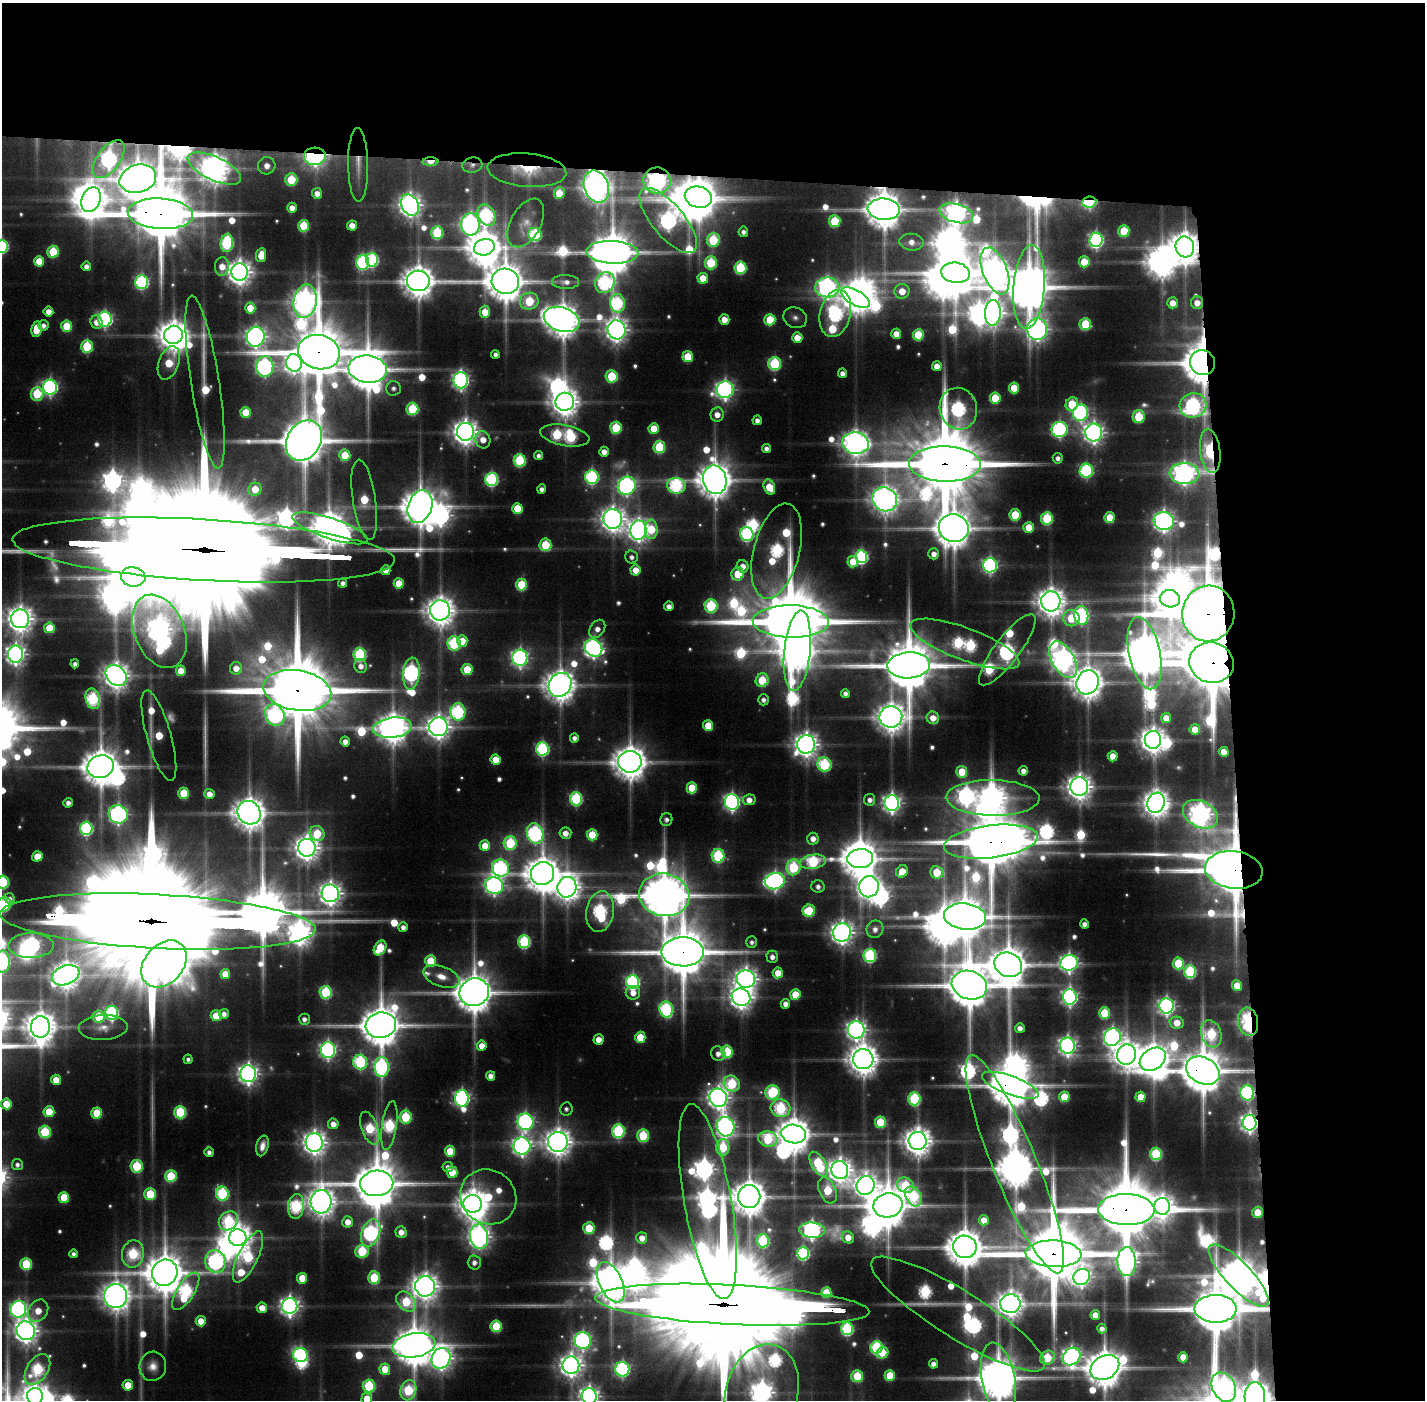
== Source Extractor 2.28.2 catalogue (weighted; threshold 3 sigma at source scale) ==
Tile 3 of 3 x 3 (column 3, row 1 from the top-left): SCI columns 2847-4269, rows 2829-4226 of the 4269 x 4257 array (HDU 1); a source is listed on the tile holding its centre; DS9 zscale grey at full resolution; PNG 1427 x 1402 px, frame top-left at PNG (2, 3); each listed source drawn as its Kron ellipse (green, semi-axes under 4 px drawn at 4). Shown black and unused: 24% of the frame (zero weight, under 5 of 10 exposures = <1% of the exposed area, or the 3 px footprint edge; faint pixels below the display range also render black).
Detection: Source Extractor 2.28.2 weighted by HDU 2 'WHT'; one run over the whole footprint, this tile lists its part. Background 0.0893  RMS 0.0063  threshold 0.0259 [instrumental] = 3 sigma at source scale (4.09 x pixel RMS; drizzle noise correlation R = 1.36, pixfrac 0.8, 0.05/0.05 arcsec/px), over >= 5 px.
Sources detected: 640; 31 too faint to see at this stretch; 34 inside a brighter object's white glare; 1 cosmic-ray / hot-pixel residue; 3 long thin detections or spike segments (spike, bleed or trail) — neither listed nor drawn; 10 inside a brighter listed object's ellipse — not listed separately; of the other 561, all 500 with FLUX_AUTO >= 3.47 (the completeness limit of this list) listed and drawn (61 fainter detections not listed), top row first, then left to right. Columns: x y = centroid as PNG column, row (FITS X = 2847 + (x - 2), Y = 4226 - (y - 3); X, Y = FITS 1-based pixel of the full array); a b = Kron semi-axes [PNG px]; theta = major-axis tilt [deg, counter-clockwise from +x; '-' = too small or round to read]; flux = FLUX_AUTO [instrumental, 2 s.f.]
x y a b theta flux
315 156 11 8 4 560
109 159 22 11 54 330
431 162 8 4 2 16
358 165 37 10 -89 14
472 165 10 7 9 4.1
267 166 9 8 - 9.5
214 169 29 11 -25 1500
527 170 39 16 -5 36
138 179 19 14 17 3000
291 179 6 6 - 52
657 181 13 13 - 550
596 187 16 12 -68 1300
317 193 5 5 - 9.3
559 193 6 5 - 28
698 197 14 10 -15 3100
91 199 12 9 68 1800
1089 202 7 5 9 180
410 205 11 8 -62 880
292 208 5 5 - 11
884 209 16 10 -4 2900
956 213 17 9 -15 690
160 214 33 15 -3 10000
486 215 11 8 -62 170
668 220 40 16 -50 450
835 221 6 6 - 55
526 223 26 15 62 11
470 224 11 9 87 580
304 226 6 5 - 51
352 226 5 5 - 14
1124 231 6 5 - 42
743 232 5 5 - 4.2
437 233 6 6 - 83
535 234 6 6 - 120
713 240 7 6 - 71
1096 240 7 6 - 280
912 242 12 8 -6 7.4
227 243 9 6 83 140
2 246 6 6 - 140
484 247 10 8 16 2200
1185 247 10 9 - 2000
53 252 6 5 - 56
612 252 26 11 -3 4300
261 255 7 5 81 17
372 260 7 6 - 140
39 261 5 5 - 23
363 262 7 6 - 150
1084 262 5 5 - 29
711 263 6 6 - 69
86 266 5 4 - 6.2
222 266 9 7 88 14
740 268 6 6 - 85
995 271 24 12 -69 1500
239 272 8 8 - 1100
955 273 14 10 -8 4200
703 278 5 5 - 23
418 281 11 10 - 2100
505 281 14 13 - 3400
142 282 7 6 - 160
566 282 13 7 -1 6
605 283 11 9 55 180
827 287 12 10 -1 530
1029 287 42 15 86 5200
902 291 7 7 - 17
855 298 16 7 -29 1500
305 301 17 11 79 1200
529 301 9 8 - 62
618 303 9 7 -85 130
1173 303 5 5 - 13
1197 303 6 6 - 13
250 308 5 5 - 21
48 311 5 5 - 9.3
485 312 6 5 - 19
835 313 24 15 76 290
993 313 13 8 88 810
795 318 12 10 -25 5
105 319 7 7 - 260
562 319 18 12 -18 2400
724 319 5 5 - 14
770 320 6 5 - 42
96 322 6 6 - 8.9
1085 324 6 6 - 54
43 325 5 5 - 4.9
67 326 5 5 - 40
36 329 8 5 81 26
1037 329 11 10 - 740
616 330 9 9 - 840
896 334 5 5 - 13
173 335 9 9 - 1800
918 335 5 5 - 44
255 337 10 9 - 610
797 338 5 5 - 17
87 346 6 6 - 67
319 352 21 17 -14 8600
495 354 4 4 - 4.2
688 357 5 5 - 38
169 363 17 10 70 41
294 363 9 8 - 450
1202 363 13 12 - 3600
775 364 6 6 - 110
937 366 5 5 - 11
265 367 10 8 85 310
368 369 19 13 -7 4000
842 373 5 4 - 6
612 376 6 6 - 62
461 380 8 7 - 400
205 382 87 14 -81 60
50 387 7 7 - 290
393 388 7 7 - 4.1
1014 388 5 5 - 31
725 390 8 8 - 480
37 394 7 6 - 64
995 398 6 5 - 39
565 402 9 9 - 1500
1072 404 7 6 - 40
1193 405 13 12 - 250
412 409 6 6 - 77
958 409 21 18 -76 240
246 412 5 5 - 31
1080 413 8 7 - 280
717 415 7 6 - 10
1139 417 6 6 - 55
757 420 5 4 - 6
616 428 6 5 - 57
654 428 5 5 - 26
1060 429 8 7 - 250
465 432 9 8 - 1100
1094 433 9 8 - 680
565 435 25 10 -10 190
304 440 21 16 57 5800
483 440 9 7 -73 13
856 443 13 11 -9 1200
659 447 6 6 - 72
766 448 4 4 - 4.8
1210 451 22 10 -83 130
604 452 5 5 - 8.6
345 455 5 5 - 33
538 456 4 4 - 3.8
1058 458 5 5 - 4.8
520 460 6 6 - 94
945 464 36 17 -1 17000
1086 470 7 6 - 160
1184 473 14 10 -2 750
592 477 7 6 - 170
492 479 6 6 - 170
715 480 14 11 -77 2600
627 486 9 8 - 380
676 486 9 8 - 160
769 487 8 5 -68 28
255 489 7 6 - 22
542 489 4 4 - 5.1
885 499 13 11 -37 1300
364 500 40 11 -82 46
420 506 17 12 71 3000
517 508 5 5 - 33
1015 515 6 5 - 45
1110 517 5 5 - 29
1047 518 6 6 - 86
613 519 10 9 - 1000
1164 521 10 9 - 690
1029 527 5 5 - 25
330 528 40 10 -18 2600
954 528 15 14 - 2900
651 529 9 6 -88 36
638 530 9 8 - 760
747 534 7 6 - 180
545 545 6 6 - 50
204 550 191 30 -3 120000
777 551 49 23 76 250
934 554 5 5 - 7.2
632 557 6 6 - 4.7
861 557 6 6 - 180
853 562 5 5 - 22
990 565 7 7 - 270
743 566 6 6 - 10
386 570 5 5 - 11
635 570 5 5 - 14
738 574 7 6 - 37
133 577 12 9 -9 4100
343 583 4 4 - 4.9
399 583 5 5 - 24
521 585 6 5 - 52
1170 599 10 8 -12 1800
1051 601 10 9 - 1500
669 606 5 4 - 6.6
711 606 7 6 - 100
440 610 10 10 - 1600
1208 614 28 26 80 9700
1081 615 9 7 -83 250
1071 618 8 8 - 42
20 619 9 9 - 1200
791 621 38 16 -1 14000
49 628 5 5 - 34
597 629 10 7 55 7.9
159 631 38 25 -68 1200
462 641 6 5 - 19
454 643 7 6 - 130
965 644 58 16 -20 240
593 648 9 8 - 470
1007 650 44 12 53 440
797 651 40 13 84 2400
1144 653 37 15 -78 4000
15 654 8 7 - 660
360 654 6 6 - 110
520 658 8 7 - 390
1063 660 20 11 -59 990
1212 663 22 20 -15 12000
75 664 4 4 - 4.2
909 665 21 13 3 7100
361 666 7 6 - 7
236 668 6 6 - 11
467 670 6 5 - 42
181 671 5 5 - 19
411 674 16 8 85 360
116 676 12 9 -45 1200
762 680 7 6 - 50
1088 682 12 11 - 2100
560 685 12 11 - 2000
297 690 34 20 -9 15000
845 693 4 4 - 4.6
93 699 10 7 -75 150
763 700 6 5 - 4.7
458 712 9 7 -86 170
275 715 11 9 -63 230
891 717 11 10 - 1600
933 718 6 6 - 13
1166 718 5 5 - 14
708 726 5 5 - 31
438 727 9 9 - 930
392 728 19 10 7 1800
1195 729 5 5 - 19
159 736 47 12 -74 47
574 738 5 4 - 4.7
1153 740 9 8 - 1200
345 741 5 4 - 7.5
806 744 9 9 - 1000
542 749 7 6 - 180
1224 752 5 5 - 16
1113 756 5 5 - 17
495 760 5 5 - 21
630 762 12 10 -1 2300
824 764 7 6 - 130
101 767 13 11 16 2900
1023 771 5 4 - 6.7
962 772 6 5 - 32
1079 787 9 9 - 1200
692 788 5 5 - 40
184 793 5 5 - 46
209 794 5 5 - 9.2
993 798 47 18 -1 2000
576 799 6 6 - 130
749 800 6 5 - 9.1
870 800 6 5 - 5.5
732 802 8 7 - 370
68 803 5 4 - 5.5
892 803 8 7 - 530
1156 803 10 8 71 1200
249 813 12 11 - 2100
118 814 10 8 -35 420
1200 814 18 13 -27 870
666 820 6 6 - 4.1
86 828 7 6 - 180
317 833 8 7 - 42
565 833 6 5 - 9.3
535 834 10 8 -70 250
592 835 5 5 - 38
813 839 6 5 - 8.6
991 842 47 16 7 8700
510 843 7 6 - 93
485 846 5 5 - 25
307 848 9 8 - 1000
37 856 5 5 - 16
718 856 7 6 - 120
860 859 13 9 4 2900
813 862 13 7 8 110
793 867 8 7 - 100
500 868 9 8 - 230
1234 870 29 18 -7 7800
902 871 6 5 - 18
937 872 7 6 - 41
542 873 12 11 - 2800
775 881 10 8 16 440
3 882 6 6 - 90
494 885 9 8 - 420
567 887 10 9 - 1200
818 887 6 6 - 4.8
869 887 10 10 - 910
330 893 9 8 - 910
664 895 25 21 -13 5000
10 898 5 5 - 3.5
3 905 8 6 37 130
809 911 6 6 - 55
600 912 20 14 80 200
965 917 21 13 -6 4000
158 922 158 27 -3 92000
1085 924 4 4 - 5.6
403 927 5 4 - 5.9
875 929 9 8 - 7.2
842 933 9 9 - 920
524 942 6 6 - 120
752 942 6 5 - 3.8
31 945 23 12 1 290
380 948 8 5 60 45
683 952 21 14 0 6700
870 956 7 6 - 140
772 957 6 5 - 6.4
430 961 6 5 - 37
3 962 11 7 -88 250
1069 963 9 7 6 460
1178 963 6 5 - 54
164 964 26 19 48 1600
1008 965 14 12 -25 3500
1190 972 6 6 - 120
778 973 5 5 - 19
225 974 5 5 - 18
66 975 14 9 20 1300
441 977 19 10 -19 14
746 979 9 8 - 860
632 982 7 6 - 220
969 985 18 14 -17 5200
1237 986 5 5 - 22
326 992 6 6 - 93
474 992 15 13 21 3500
633 993 7 7 - 9.6
795 994 5 5 - 30
741 997 9 8 - 900
1070 997 8 7 - 380
785 1004 5 4 - 7.3
1166 1006 7 7 - 400
666 1009 8 6 -79 170
112 1013 7 6 - 160
1104 1013 6 5 - 51
224 1014 5 4 - 5.3
216 1016 5 5 - 27
99 1017 6 6 - 37
304 1019 5 5 - 5.3
1248 1022 14 10 -81 130
1177 1023 7 6 - 18
381 1025 15 12 10 3900
40 1027 10 9 - 1900
103 1028 24 12 3 10
1020 1028 5 5 - 6.8
856 1030 8 8 - 600
1211 1034 14 10 -70 94
640 1037 5 5 - 31
1112 1037 9 8 - 460
598 1039 5 5 - 11
482 1046 5 5 - 12
1067 1046 8 7 - 510
328 1050 7 7 - 380
727 1052 6 5 - 71
718 1054 7 7 - 6.8
1127 1055 10 9 - 1300
188 1059 4 4 - 3.5
863 1059 10 10 - 1800
1153 1059 14 10 33 2000
360 1062 7 7 - 150
382 1067 10 7 -90 220
1203 1071 18 13 -27 4800
248 1074 8 8 - 660
491 1076 5 4 - 7.1
56 1080 5 5 - 16
732 1084 8 7 - 90
1010 1085 30 9 -20 4000
772 1092 7 7 - 100
1247 1093 7 6 - 200
1064 1097 5 5 - 32
1141 1097 5 5 - 24
462 1098 8 7 - 340
718 1098 9 8 - 810
914 1099 6 6 - 120
6 1104 5 5 - 28
781 1108 10 9 - 120
566 1109 6 6 - 3.6
49 1112 5 5 - 30
180 1112 6 6 - 91
97 1113 5 5 - 40
405 1117 6 6 - 76
525 1122 8 8 - 340
880 1122 5 5 - 52
1250 1123 8 7 - 530
333 1124 5 5 - 8.9
389 1126 25 7 82 130
725 1127 10 8 -67 480
370 1128 17 8 -70 82
618 1131 7 6 - 140
45 1132 6 6 - 77
794 1134 12 9 -9 2300
643 1136 6 6 - 71
768 1139 10 7 -11 82
918 1141 9 9 - 1500
314 1142 9 8 - 940
558 1142 10 10 - 1300
262 1146 10 6 76 7
522 1146 8 8 - 530
723 1147 8 6 87 57
450 1151 5 5 - 35
209 1152 5 4 - 4.6
1156 1154 6 6 - 96
819 1164 13 7 -60 87
1015 1164 118 22 -68 3900
17 1165 5 5 - 3.7
137 1166 6 6 - 70
448 1167 5 5 - 5.2
840 1170 9 8 - 1000
452 1172 5 5 - 31
171 1176 6 6 - 64
377 1183 16 13 4 4900
865 1185 9 9 - 950
905 1185 9 7 -27 55
827 1190 14 8 -68 50
150 1194 6 5 - 53
222 1194 7 6 - 130
913 1196 10 7 -60 94
64 1197 5 5 - 37
488 1197 29 26 -36 80
749 1197 11 11 - 2600
321 1202 11 10 - 1500
708 1202 99 23 -80 1100
472 1204 9 9 - 1800
888 1205 15 12 12 3800
296 1206 12 8 86 140
1162 1206 8 8 - 770
1126 1210 28 15 -1 12000
1257 1212 6 5 - 23
984 1220 5 5 - 13
228 1221 10 8 43 110
348 1222 5 5 - 12
589 1228 6 5 - 45
812 1230 13 7 -5 460
401 1232 6 5 - 8.9
371 1233 14 9 70 250
479 1237 12 9 -81 780
848 1237 6 5 - 14
238 1238 9 8 - 1400
642 1238 5 5 - 11
763 1241 6 6 - 100
965 1247 12 11 - 3000
362 1251 7 6 - 82
803 1253 6 6 - 160
73 1254 4 4 - 3.6
133 1254 13 11 79 94
1054 1254 28 13 -3 13000
248 1257 28 10 64 130
215 1261 11 10 - 300
474 1262 7 6 - 5.2
1127 1262 14 9 -88 780
26 1264 6 5 - 58
165 1273 13 12 - 3500
1239 1275 41 13 -46 2700
1082 1277 9 7 37 480
302 1278 5 5 - 24
374 1278 6 5 - 65
611 1282 21 11 -65 3000
425 1286 10 10 - 1300
186 1291 21 9 58 160
826 1293 5 5 - 42
116 1296 12 11 - 1600
406 1302 11 8 -46 61
1010 1304 10 9 - 1200
732 1305 137 20 -3 82000
290 1306 8 7 - 600
262 1308 5 5 - 15
18 1309 8 8 - 310
1216 1309 21 14 0 6300
38 1311 12 9 55 17
958 1314 101 23 -32 510
1095 1315 5 5 - 16
201 1321 5 5 - 17
496 1326 6 5 - 62
1102 1328 5 4 - 4.7
847 1329 6 6 - 140
26 1331 9 9 - 1000
583 1340 8 8 - 340
414 1345 22 12 9 3500
877 1347 6 6 - 130
883 1353 6 5 - 31
300 1355 7 7 - 190
1071 1357 10 8 44 540
1183 1357 5 5 - 18
441 1358 11 9 59 840
1047 1358 8 6 37 53
933 1364 4 4 - 6.6
571 1365 9 8 - 890
153 1366 14 13 - 9.9
1105 1367 15 11 28 3000
37 1369 17 10 57 120
385 1369 5 5 - 24
622 1369 7 7 - 240
890 1375 5 5 - 37
857 1376 6 6 - 63
998 1379 37 16 -79 4100
128 1385 5 5 - 20
369 1386 6 6 - 87
1224 1387 15 11 -62 680
408 1390 10 7 72 86
762 1392 49 36 74 1100
35 1396 8 8 - 1000
589 1396 8 7 - 660
1255 1397 15 10 -86 2200
367 1399 6 5 - 20
Overlapping masked pixels (flux is a lower limit): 48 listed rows (the first 20) at x y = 315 156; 109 159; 431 162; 358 165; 472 165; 214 169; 527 170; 138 179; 657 181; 596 187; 698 197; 1089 202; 884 209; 160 214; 1185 247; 1029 287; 1197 303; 319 352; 1202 363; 1193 405
Isophote crosses this tile's border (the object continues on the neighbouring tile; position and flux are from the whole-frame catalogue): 15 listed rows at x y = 2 246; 204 550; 20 619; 3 882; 3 905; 31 945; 3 962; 998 1379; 1224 1387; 408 1390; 762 1392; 35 1396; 589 1396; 1255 1397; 367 1399
Unlisted compact peaks at least as high as the median listed source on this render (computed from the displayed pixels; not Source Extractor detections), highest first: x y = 63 721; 143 1333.